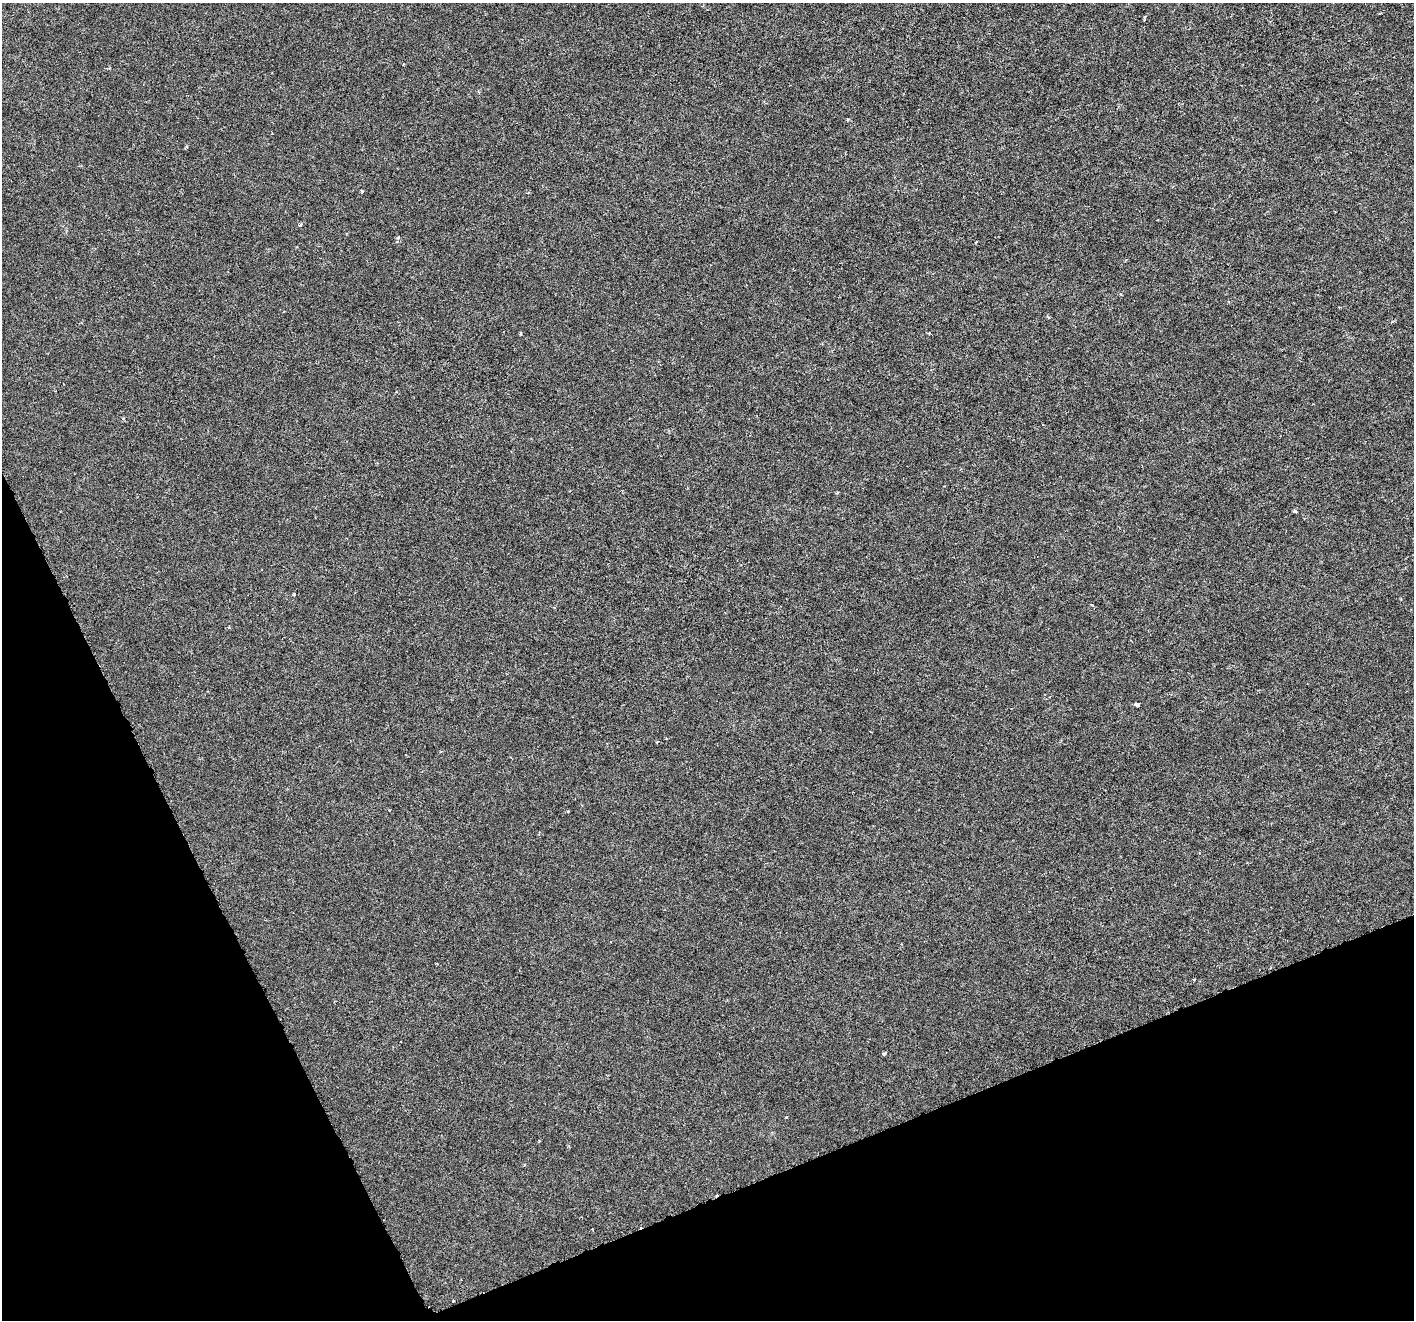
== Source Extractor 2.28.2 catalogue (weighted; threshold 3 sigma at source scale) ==
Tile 14 of 4 x 4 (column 2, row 4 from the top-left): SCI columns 1419-2830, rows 150-1467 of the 5655 x 5515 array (HDU 1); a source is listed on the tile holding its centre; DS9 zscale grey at full resolution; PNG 1416 x 1322 px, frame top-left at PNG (2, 3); no overlay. Shown black and unused: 21% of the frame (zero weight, under 3 of 6 exposures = <1% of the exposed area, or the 3 px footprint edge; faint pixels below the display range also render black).
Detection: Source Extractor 2.28.2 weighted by HDU 2 'WHT'; one run over the whole footprint, this tile lists its part. Background -2.01e-04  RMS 9.2e-04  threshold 0.00376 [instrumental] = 3 sigma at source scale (4.09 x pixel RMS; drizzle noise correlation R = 1.36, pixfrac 0.8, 0.0396/0.0396 arcsec/px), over >= 5 px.
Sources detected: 19; all 19 listed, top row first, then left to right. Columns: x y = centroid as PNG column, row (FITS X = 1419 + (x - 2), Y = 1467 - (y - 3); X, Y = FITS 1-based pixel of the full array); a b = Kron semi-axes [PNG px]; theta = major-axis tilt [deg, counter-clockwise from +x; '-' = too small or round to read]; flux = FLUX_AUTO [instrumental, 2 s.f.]
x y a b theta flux
1145 17 4 3 - 0.11
478 92 5 3 - 0.081
847 119 4 4 - 0.11
362 191 5 3 - 0.079
300 224 4 3 - 0.24
398 237 6 4 31 0.12
1048 317 5 3 - 0.09
521 333 4 3 - 0.11
944 486 2 2 - 0.057
837 492 4 3 - 0.1
1295 511 4 3 - 0.24
294 594 5 3 - 0.09
1091 604 4 2 - 0.067
1137 704 5 4 - 0.23
657 742 4 3 - 0.084
567 811 4 3 - 0.09
884 1053 4 3 - 0.19
787 1117 4 3 - 0.07
453 1301 3 2 - 0.082